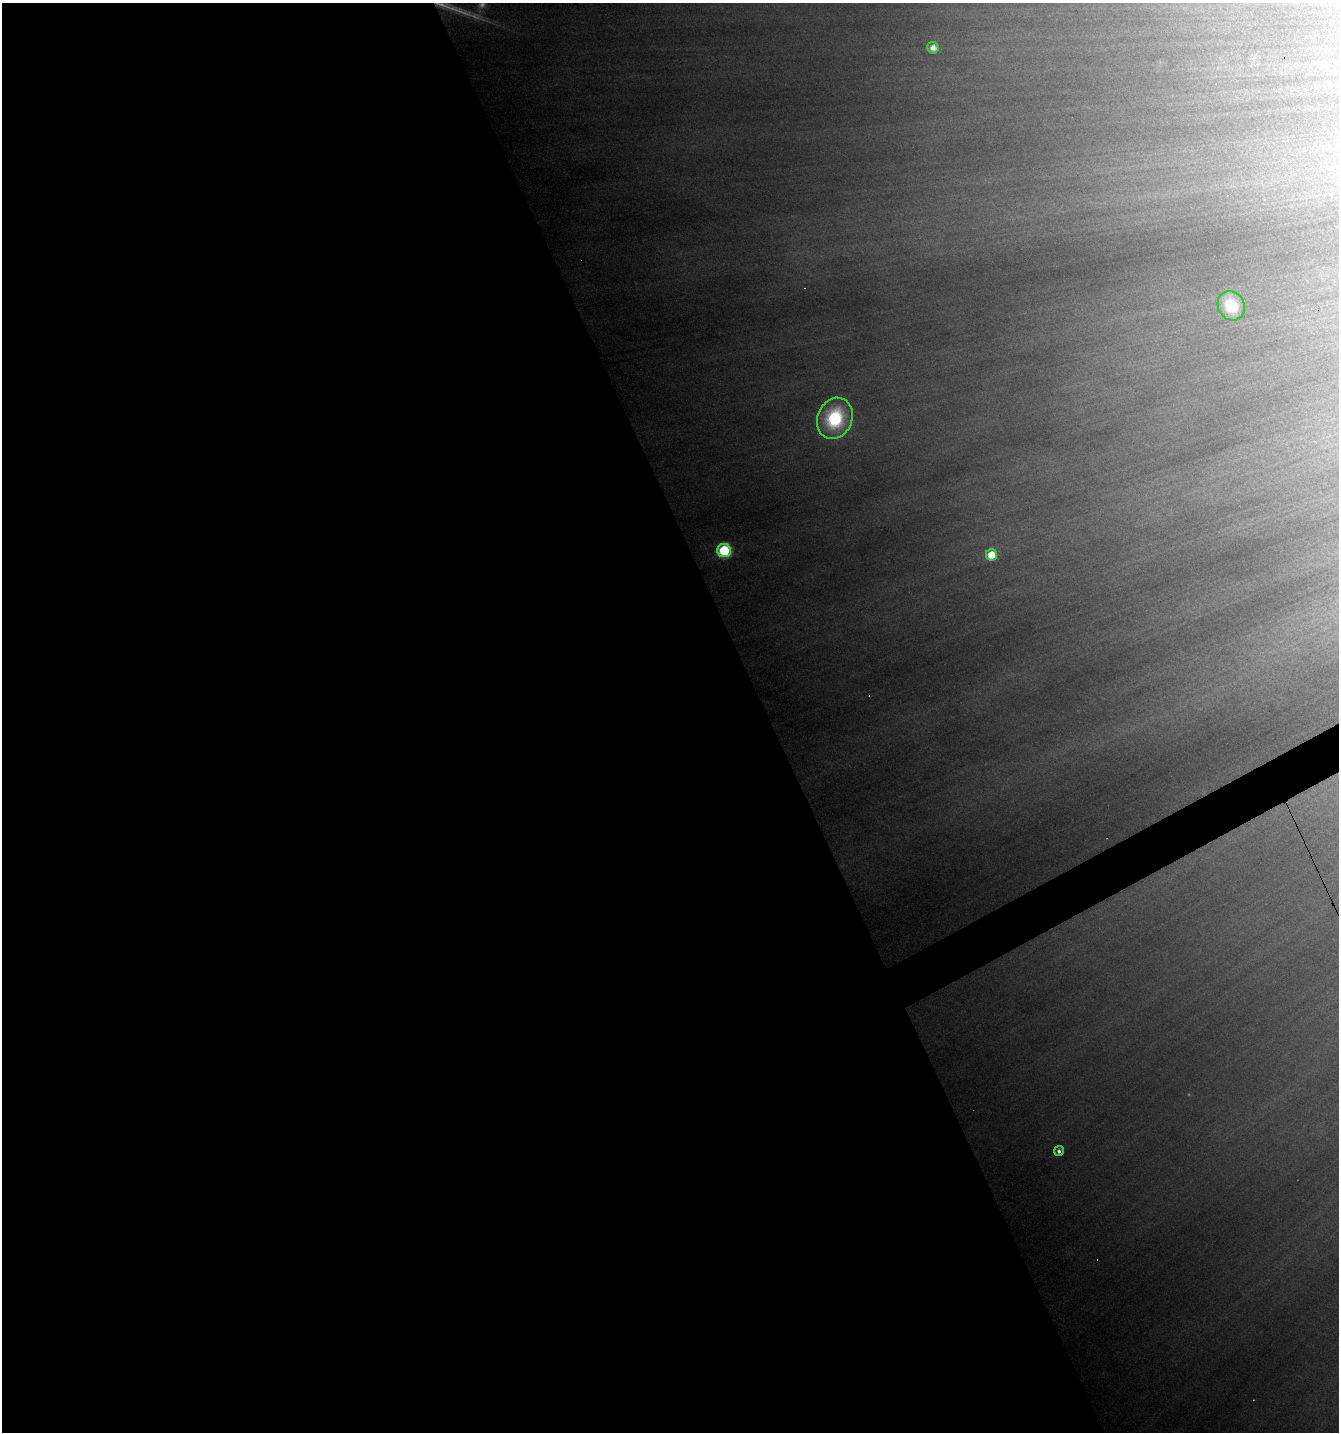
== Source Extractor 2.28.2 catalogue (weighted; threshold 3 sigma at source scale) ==
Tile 9 of 4 x 4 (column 1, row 3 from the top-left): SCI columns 93-1429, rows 1431-2860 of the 5592 x 5719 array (HDU 1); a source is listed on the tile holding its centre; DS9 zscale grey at full resolution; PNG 1341 x 1434 px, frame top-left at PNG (2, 3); each listed source drawn as its Kron ellipse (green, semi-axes under 4 px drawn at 4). Shown black and unused: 58% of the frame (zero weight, under 4 of 7 exposures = <1% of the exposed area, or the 3 px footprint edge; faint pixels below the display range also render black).
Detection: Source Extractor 2.28.2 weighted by HDU 2 'WHT'; one run over the whole footprint, this tile lists its part. Background 0.332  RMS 0.014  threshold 0.0581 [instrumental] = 3 sigma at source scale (4.09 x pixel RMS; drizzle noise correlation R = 1.36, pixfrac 0.8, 0.0396/0.0396 arcsec/px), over >= 5 px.
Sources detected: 15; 2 too faint to see at this stretch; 7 cosmic-ray / hot-pixel residue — neither listed nor drawn; the other 6 listed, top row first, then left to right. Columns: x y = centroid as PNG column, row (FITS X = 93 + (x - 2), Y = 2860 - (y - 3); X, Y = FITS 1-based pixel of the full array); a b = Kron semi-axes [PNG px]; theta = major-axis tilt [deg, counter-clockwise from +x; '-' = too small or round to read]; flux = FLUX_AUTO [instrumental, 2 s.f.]
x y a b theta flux
933 48 6 5 - 13
1231 306 15 13 -63 55
835 418 21 17 67 110
724 550 7 6 - 160
991 555 5 5 - 34
1059 1151 5 5 - 5.5